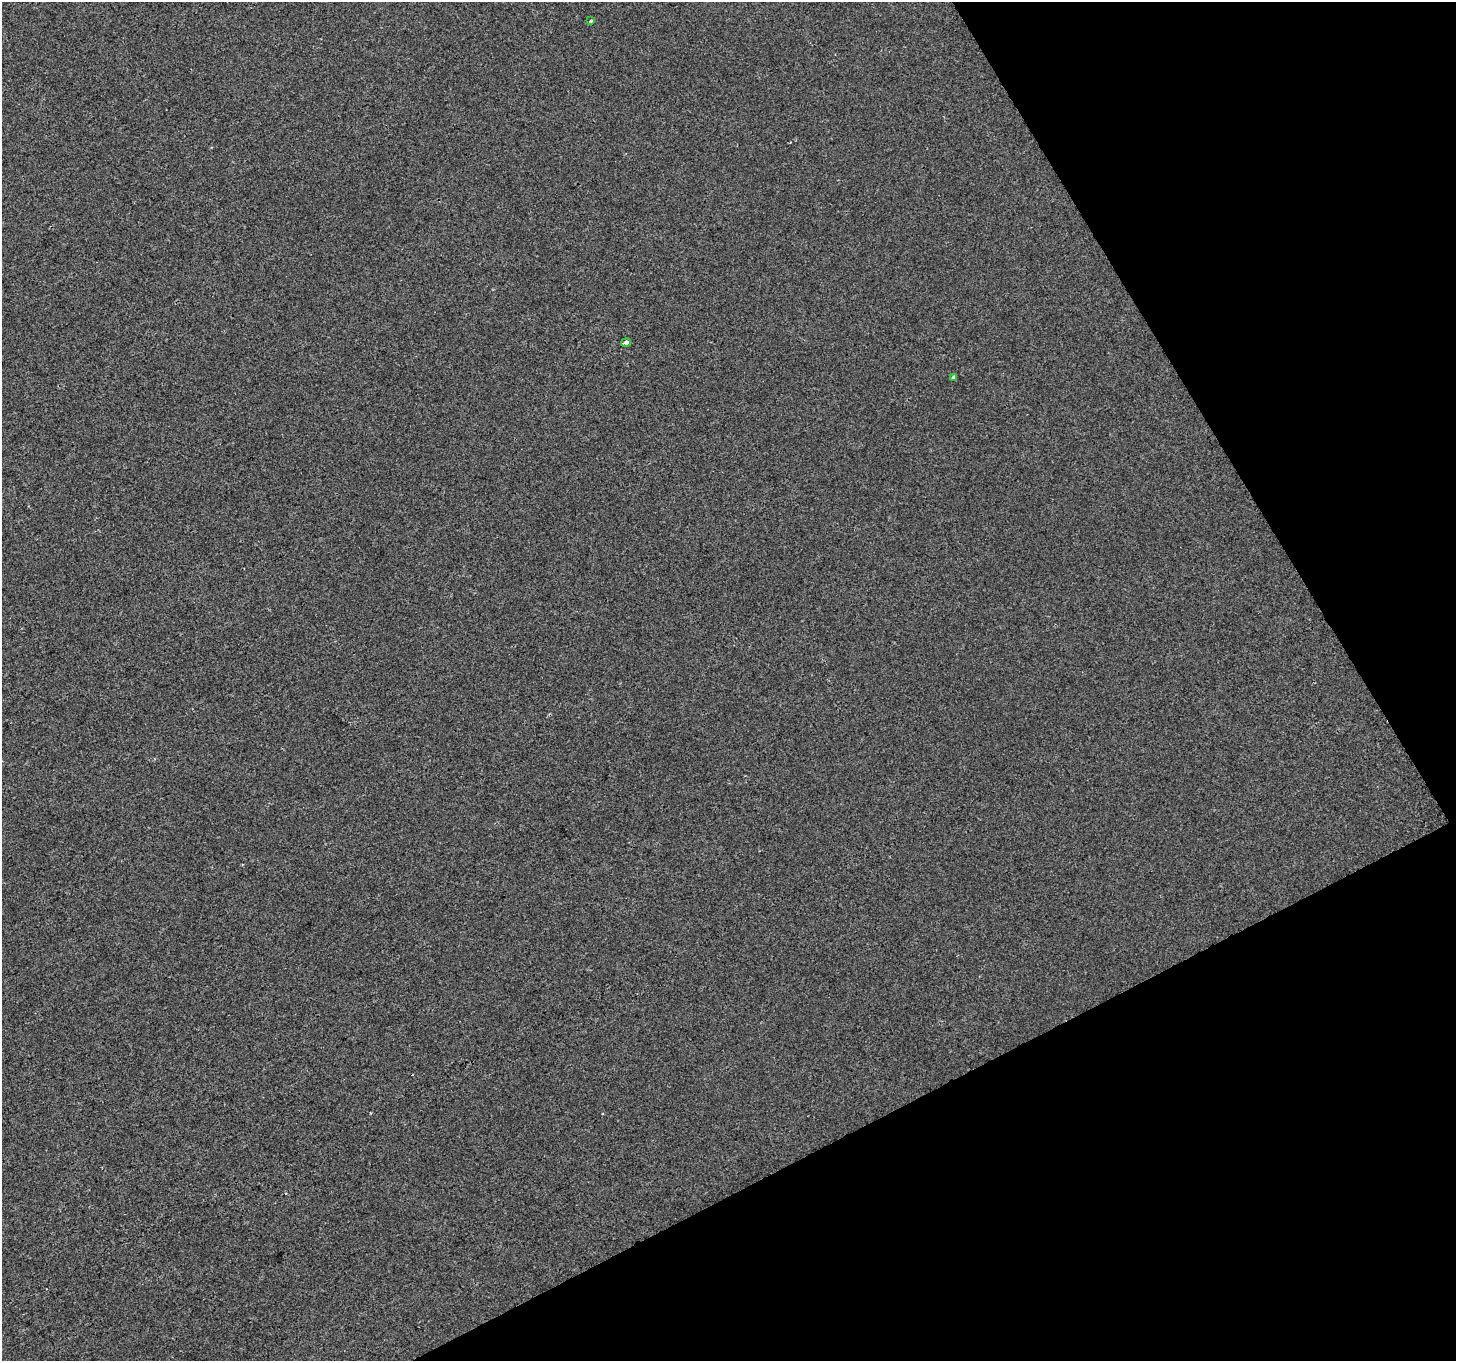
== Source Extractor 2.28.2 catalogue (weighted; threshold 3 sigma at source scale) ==
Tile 12 of 4 x 4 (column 4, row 3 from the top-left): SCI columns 4363-5816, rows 1526-2884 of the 5816 x 5708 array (HDU 1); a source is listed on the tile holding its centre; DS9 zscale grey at full resolution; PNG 1458 x 1363 px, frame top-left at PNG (2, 2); each listed source drawn as its Kron ellipse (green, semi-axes under 4 px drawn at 4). Shown black and unused: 25% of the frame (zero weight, under 2 of 3 exposures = <1% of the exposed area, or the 3 px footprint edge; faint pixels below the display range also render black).
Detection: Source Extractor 2.28.2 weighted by HDU 2 'WHT'; one run over the whole footprint, this tile lists its part. Background 4.91e-04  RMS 0.0045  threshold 0.0201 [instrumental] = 3 sigma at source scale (4.5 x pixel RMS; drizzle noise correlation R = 1.50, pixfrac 1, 0.0396/0.0396 arcsec/px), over >= 5 px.
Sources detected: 3; all 3 listed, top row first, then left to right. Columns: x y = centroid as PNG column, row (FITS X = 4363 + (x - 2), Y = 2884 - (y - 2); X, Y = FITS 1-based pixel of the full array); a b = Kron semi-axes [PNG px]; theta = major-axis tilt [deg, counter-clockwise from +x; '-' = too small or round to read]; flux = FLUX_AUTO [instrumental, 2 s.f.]
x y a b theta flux
591 21 4 3 - 0.48
626 343 5 4 - 6.8
953 377 4 3 - 0.67